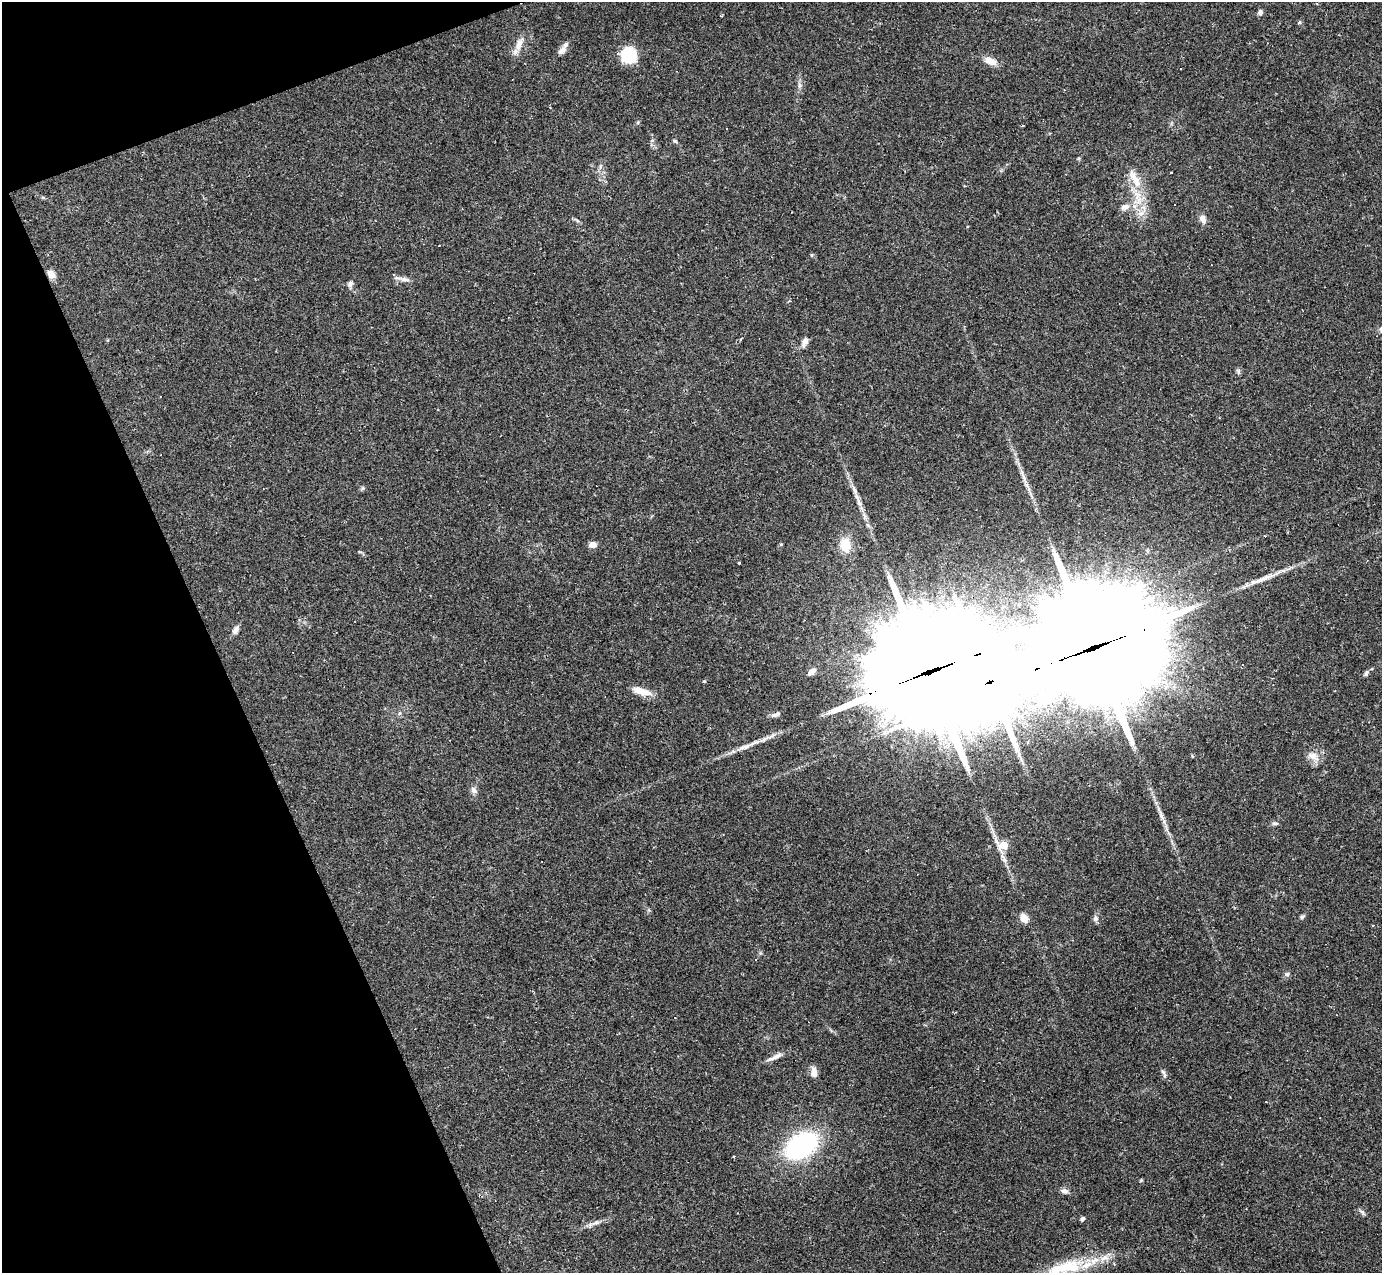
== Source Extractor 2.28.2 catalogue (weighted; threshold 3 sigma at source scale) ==
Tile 5 of 4 x 4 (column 1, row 2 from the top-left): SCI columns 1-1380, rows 2816-4086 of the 5518 x 5503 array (HDU 1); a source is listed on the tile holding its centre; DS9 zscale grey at full resolution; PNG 1384 x 1275 px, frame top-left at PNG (2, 2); no overlay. Shown black and unused: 18% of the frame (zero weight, under 2 of 3 exposures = <1% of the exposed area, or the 3 px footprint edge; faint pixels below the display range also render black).
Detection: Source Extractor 2.28.2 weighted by HDU 2 'WHT'; one run over the whole footprint, this tile lists its part. Background 0.0882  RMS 0.006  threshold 0.0271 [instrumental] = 3 sigma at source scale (4.5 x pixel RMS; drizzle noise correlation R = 1.50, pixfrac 1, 0.05/0.05 arcsec/px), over >= 5 px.
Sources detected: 65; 7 cosmic-ray / hot-pixel residue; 1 long thin detection or spike segment (spike, bleed or trail) — not listed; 2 inside a brighter listed object's ellipse — not listed separately; the other 55 listed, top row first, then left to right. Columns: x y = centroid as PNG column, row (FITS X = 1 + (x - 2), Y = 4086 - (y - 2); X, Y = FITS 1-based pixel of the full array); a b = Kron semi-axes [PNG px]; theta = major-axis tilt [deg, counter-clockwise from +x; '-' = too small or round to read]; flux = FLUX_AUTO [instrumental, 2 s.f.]
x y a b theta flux
1260 12 7 6 - 1.7
519 44 20 8 73 5.7
562 51 15 8 45 3.6
629 55 11 11 - 30
989 61 15 8 -24 6.2
799 85 9 4 82 1.6
1023 126 3 3 - 2
675 141 5 5 - 0.9
1135 179 34 10 -61 12
1125 207 13 8 25 3.7
1203 219 12 7 -62 3.1
51 274 10 7 -46 4
405 279 14 6 -4 2.8
350 284 8 7 - 1.8
741 339 4 3 - 0.58
805 341 10 8 65 3
1238 372 8 4 -82 1.1
1023 476 25 4 -70 5
363 488 6 5 - 0.95
859 502 14 5 -71 3.4
781 544 4 4 - 0.72
592 545 8 7 - 3.4
845 545 14 11 -85 11
739 563 3 3 - 1.2
236 630 12 7 61 2.6
1092 648 70 37 21 16000
812 671 9 6 35 3.4
928 672 64 39 21 14000
1366 673 8 5 47 1.6
704 681 5 3 - 0.54
990 682 19 17 33 3000
641 691 26 9 -18 7.4
776 714 13 5 22 2.4
741 748 15 5 24 3.6
1313 756 18 9 -29 5
473 790 9 7 -70 2.4
1161 815 17 5 -68 3.6
1275 823 8 5 2 1.2
1004 845 6 6 - 19
542 862 2 2 - 0.35
1302 917 7 4 38 1.1
1024 918 7 6 - 8.8
1095 918 7 6 - 1.8
756 960 3 3 - 0.56
1287 974 7 5 18 1.4
774 1057 26 5 24 3.8
814 1072 10 6 -84 4.9
1163 1072 8 4 -71 1.3
801 1146 24 16 31 110
734 1157 3 3 - 1.2
1064 1191 10 6 -14 2.2
1362 1212 9 4 -55 1.3
1082 1219 5 4 - 1.3
595 1223 13 4 16 2.6
1066 1267 53 17 17 33
Overlapping masked pixels (flux is a lower limit): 3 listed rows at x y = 1092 648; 928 672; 990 682
Isophote crosses this tile's border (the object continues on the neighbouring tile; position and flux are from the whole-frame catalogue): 1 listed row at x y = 1066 1267